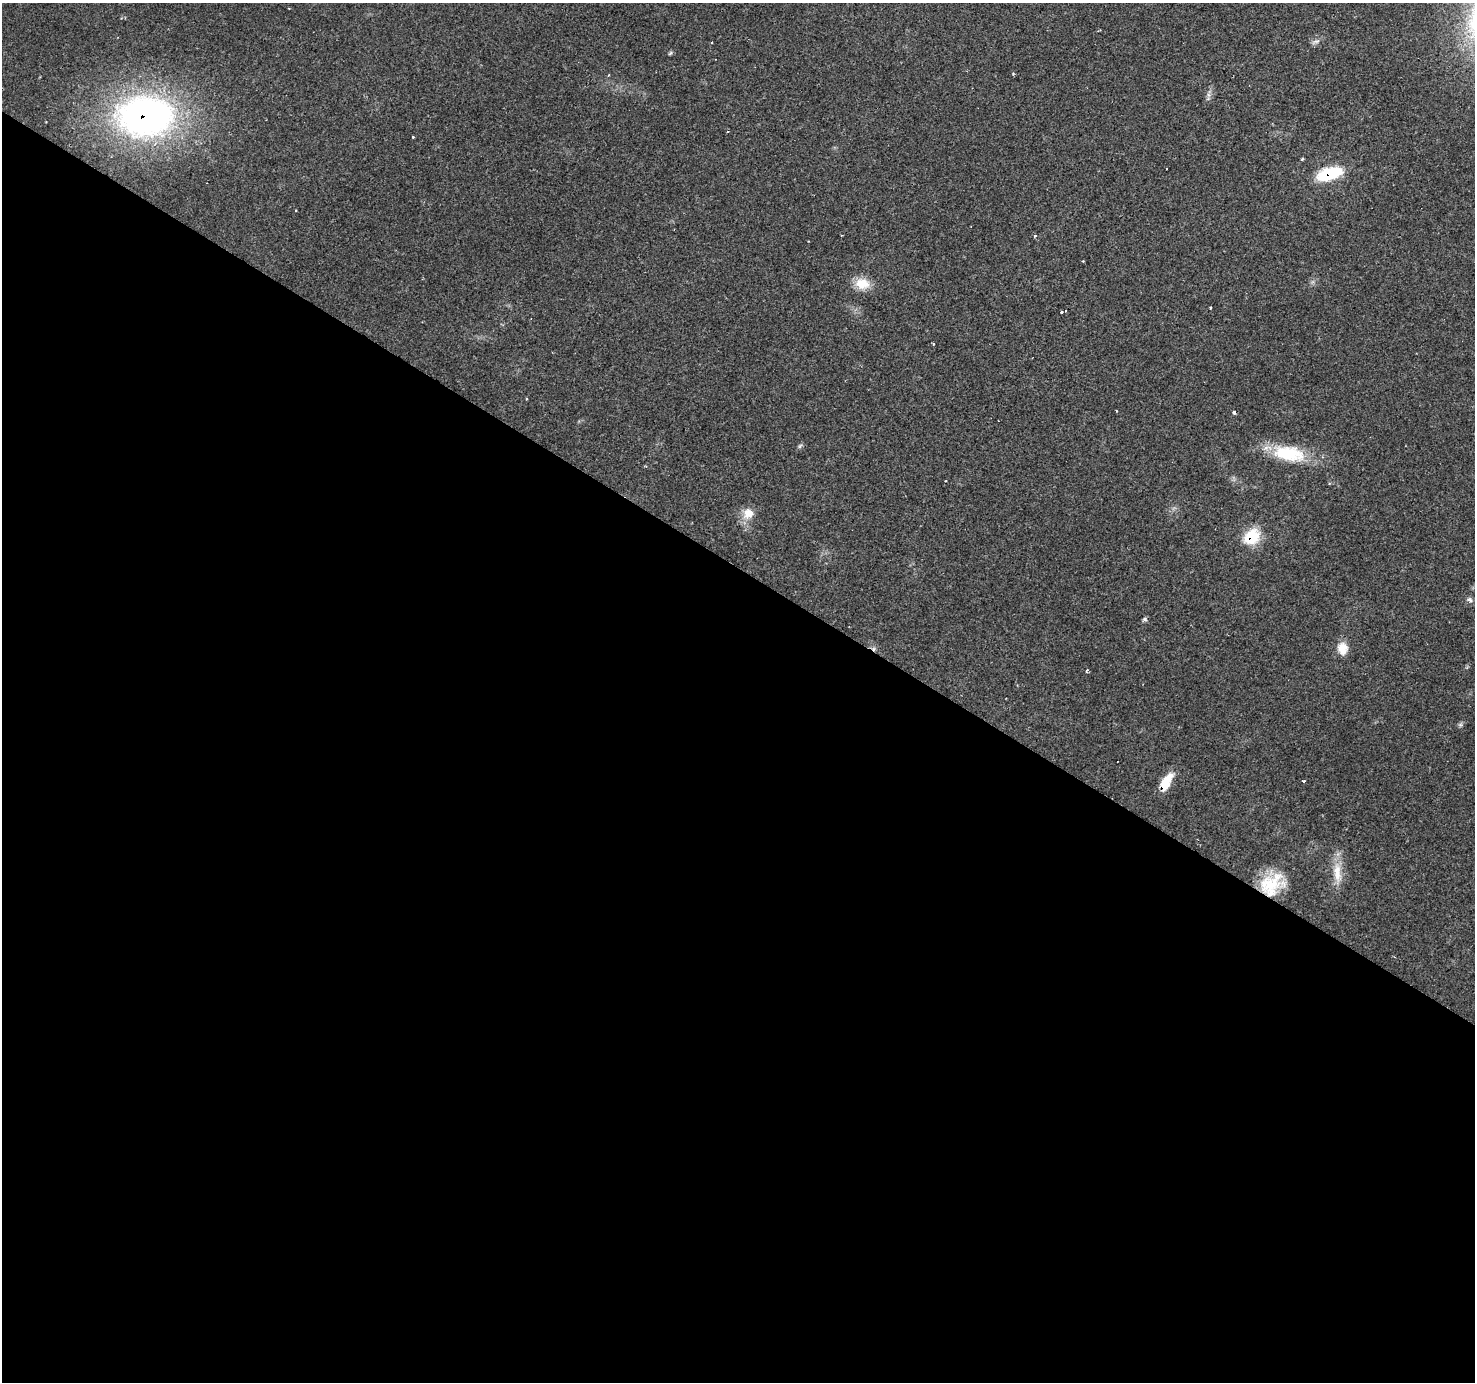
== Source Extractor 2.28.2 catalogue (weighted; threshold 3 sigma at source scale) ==
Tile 14 of 4 x 4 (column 2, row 4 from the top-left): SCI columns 1473-2945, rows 184-1563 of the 5892 x 5956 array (HDU 1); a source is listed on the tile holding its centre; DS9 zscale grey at full resolution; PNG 1477 x 1384 px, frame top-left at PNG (2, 3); no overlay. Shown black and unused: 59% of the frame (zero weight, under 2 of 3 exposures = <1% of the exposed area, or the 3 px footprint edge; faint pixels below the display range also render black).
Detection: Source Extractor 2.28.2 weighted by HDU 2 'WHT'; one run over the whole footprint, this tile lists its part. Background 0.0702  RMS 0.0048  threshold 0.0218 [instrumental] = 3 sigma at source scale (4.5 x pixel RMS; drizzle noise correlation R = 1.50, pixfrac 1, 0.0396/0.0396 arcsec/px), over >= 5 px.
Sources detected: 33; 4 cosmic-ray / hot-pixel residue — not listed; the other 29 listed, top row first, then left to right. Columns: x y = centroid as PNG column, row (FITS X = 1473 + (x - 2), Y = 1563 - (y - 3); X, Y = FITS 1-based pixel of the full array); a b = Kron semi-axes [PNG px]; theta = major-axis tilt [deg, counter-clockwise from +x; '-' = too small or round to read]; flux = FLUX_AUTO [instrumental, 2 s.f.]
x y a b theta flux
1316 41 11 5 17 1.7
711 42 3 2 - 0.63
670 53 6 4 45 0.72
608 75 4 3 - 0.46
1208 95 7 5 -89 1.3
145 116 57 40 1 200
1302 159 3 3 - 0.81
1329 174 22 10 17 30
296 210 3 2 - 0.53
1035 236 3 3 - 1.6
862 284 19 14 -7 8.6
1210 308 3 2 - 0.34
1061 312 3 3 - 3.1
934 344 3 3 - 1.1
527 398 3 3 - 1.1
1234 413 4 3 - 2.6
800 446 7 5 58 0.91
1288 453 44 19 -10 26
946 481 2 2 - 0.49
748 513 15 14 - 6.7
1252 537 19 15 45 17
1470 600 8 6 -37 1.4
1145 619 6 5 - 0.93
1342 649 16 12 -78 6
1087 670 5 3 - 0.71
1303 781 3 3 - 2
1166 782 20 9 60 11
1337 873 33 11 -84 9.6
1270 885 34 22 29 23
Overlapping masked pixels (flux is a lower limit): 5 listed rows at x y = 145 116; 1329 174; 1252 537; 1166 782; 1270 885